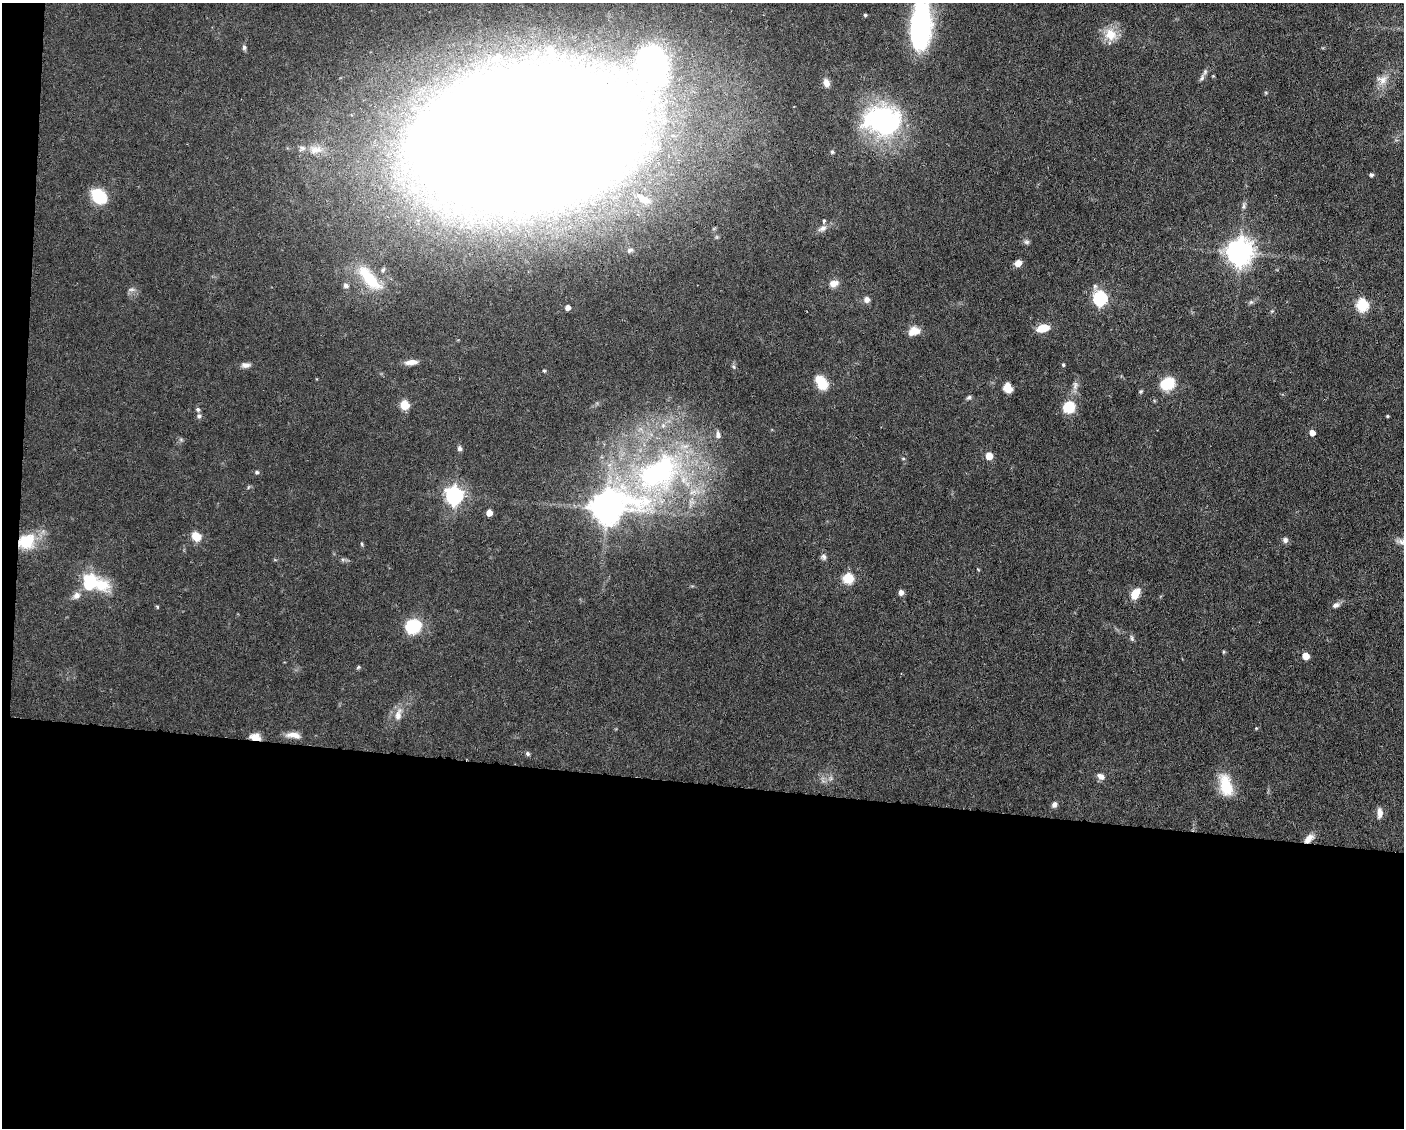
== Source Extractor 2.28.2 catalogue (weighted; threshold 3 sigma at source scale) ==
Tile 10 of 3 x 4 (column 1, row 4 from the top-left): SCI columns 109-1510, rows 1-1126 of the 4529 x 4503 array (HDU 1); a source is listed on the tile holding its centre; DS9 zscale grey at full resolution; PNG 1406 x 1130 px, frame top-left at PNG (2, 3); no overlay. Shown black and unused: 32% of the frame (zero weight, under 3 of 6 exposures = <1% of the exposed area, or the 3 px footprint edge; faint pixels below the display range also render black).
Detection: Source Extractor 2.28.2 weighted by HDU 2 'WHT'; one run over the whole footprint, this tile lists its part. Background 0.0625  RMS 0.0034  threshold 0.0138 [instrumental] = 3 sigma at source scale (4.09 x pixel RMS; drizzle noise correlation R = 1.36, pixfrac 0.8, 0.05/0.05 arcsec/px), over >= 5 px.
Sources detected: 95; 1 too faint to see at this stretch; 1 inside a brighter object's white glare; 1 long thin detection or spike segment (spike, bleed or trail) — not listed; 4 inside a brighter listed object's ellipse — not listed separately; the other 88 listed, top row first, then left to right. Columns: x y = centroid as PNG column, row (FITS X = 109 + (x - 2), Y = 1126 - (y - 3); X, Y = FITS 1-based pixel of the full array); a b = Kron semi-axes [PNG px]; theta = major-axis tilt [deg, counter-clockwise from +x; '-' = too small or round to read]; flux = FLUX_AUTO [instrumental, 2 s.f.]
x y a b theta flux
865 15 4 3 - 0.51
920 24 47 20 85 49
1111 34 17 15 -68 5.7
244 47 7 6 - 0.77
550 50 11 10 - 2.1
652 65 55 39 86 94
1202 78 11 6 60 1.1
1382 80 16 13 3 3.4
826 83 10 7 -68 2
882 121 45 35 -4 47
524 139 125 68 10 3800
315 150 18 11 -1 4
832 152 5 4 - 0.62
1371 175 4 4 - 0.84
99 196 12 9 -39 18
642 199 18 10 -49 4.4
458 209 13 10 24 4.2
823 228 11 7 33 1.5
1026 242 8 6 -12 0.77
630 250 9 6 24 0.88
1239 252 9 8 - 340
1018 263 7 6 - 2.4
383 270 6 5 - 0.62
369 278 40 14 -49 13
834 283 12 9 15 2.4
346 285 6 5 - 1.2
1100 298 7 6 - 54
867 299 9 8 - 1.4
1251 302 7 5 44 0.67
1362 305 6 6 - 33
568 307 5 5 - 2.2
1043 328 13 8 11 5.4
914 331 13 9 17 3.8
411 362 17 6 5 2.4
245 365 12 7 0 1.4
1063 365 4 4 - 0.43
734 367 6 4 -71 0.5
544 371 5 4 - 0.47
821 382 14 9 -55 7.6
1167 383 10 8 27 16
1075 385 13 8 84 1.7
1008 388 9 7 -71 4.3
1141 391 7 4 31 0.41
969 397 7 5 31 0.71
405 405 5 5 - 13
1069 407 11 11 - 9.2
198 409 5 5 - 0.75
199 416 6 6 - 0.72
1387 416 4 3 - 0.34
1312 433 5 4 - 2.7
459 449 6 5 - 0.85
989 456 5 5 - 6
903 458 5 4 - 0.34
257 472 5 5 - 0.65
658 473 79 50 33 100
248 487 6 3 70 0.35
454 495 8 7 - 100
607 508 16 10 12 610
489 513 5 5 - 3.2
196 537 8 7 - 5.8
1285 540 7 7 - 1.1
26 541 21 18 30 12
362 544 5 4 - 0.42
823 557 8 7 - 0.93
848 578 6 6 - 20
90 582 15 11 78 17
102 585 22 16 -18 9
901 592 6 5 - 1.6
1135 594 14 9 61 4.6
76 596 12 9 41 2
1336 605 11 7 21 1.3
157 607 5 4 - 0.38
413 626 20 17 28 10
1132 638 9 4 -72 0.68
1223 652 5 3 - 0.34
1306 656 5 5 - 4.8
358 667 6 4 23 0.47
398 714 20 8 75 3.1
1256 728 4 3 - 0.27
293 735 19 7 -7 2.7
255 737 12 7 -8 3.1
528 754 5 5 - 0.69
1101 776 9 6 -31 1.8
831 778 7 4 -90 0.72
1226 785 28 14 -75 9.7
1054 804 7 6 - 1.1
1379 813 14 7 88 1.9
1308 839 14 7 45 2.7
Overlapping masked pixels (flux is a lower limit): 3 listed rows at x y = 26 541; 255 737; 1308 839
Isophote crosses this tile's border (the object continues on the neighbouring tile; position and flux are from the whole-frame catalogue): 2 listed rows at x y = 920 24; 524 139